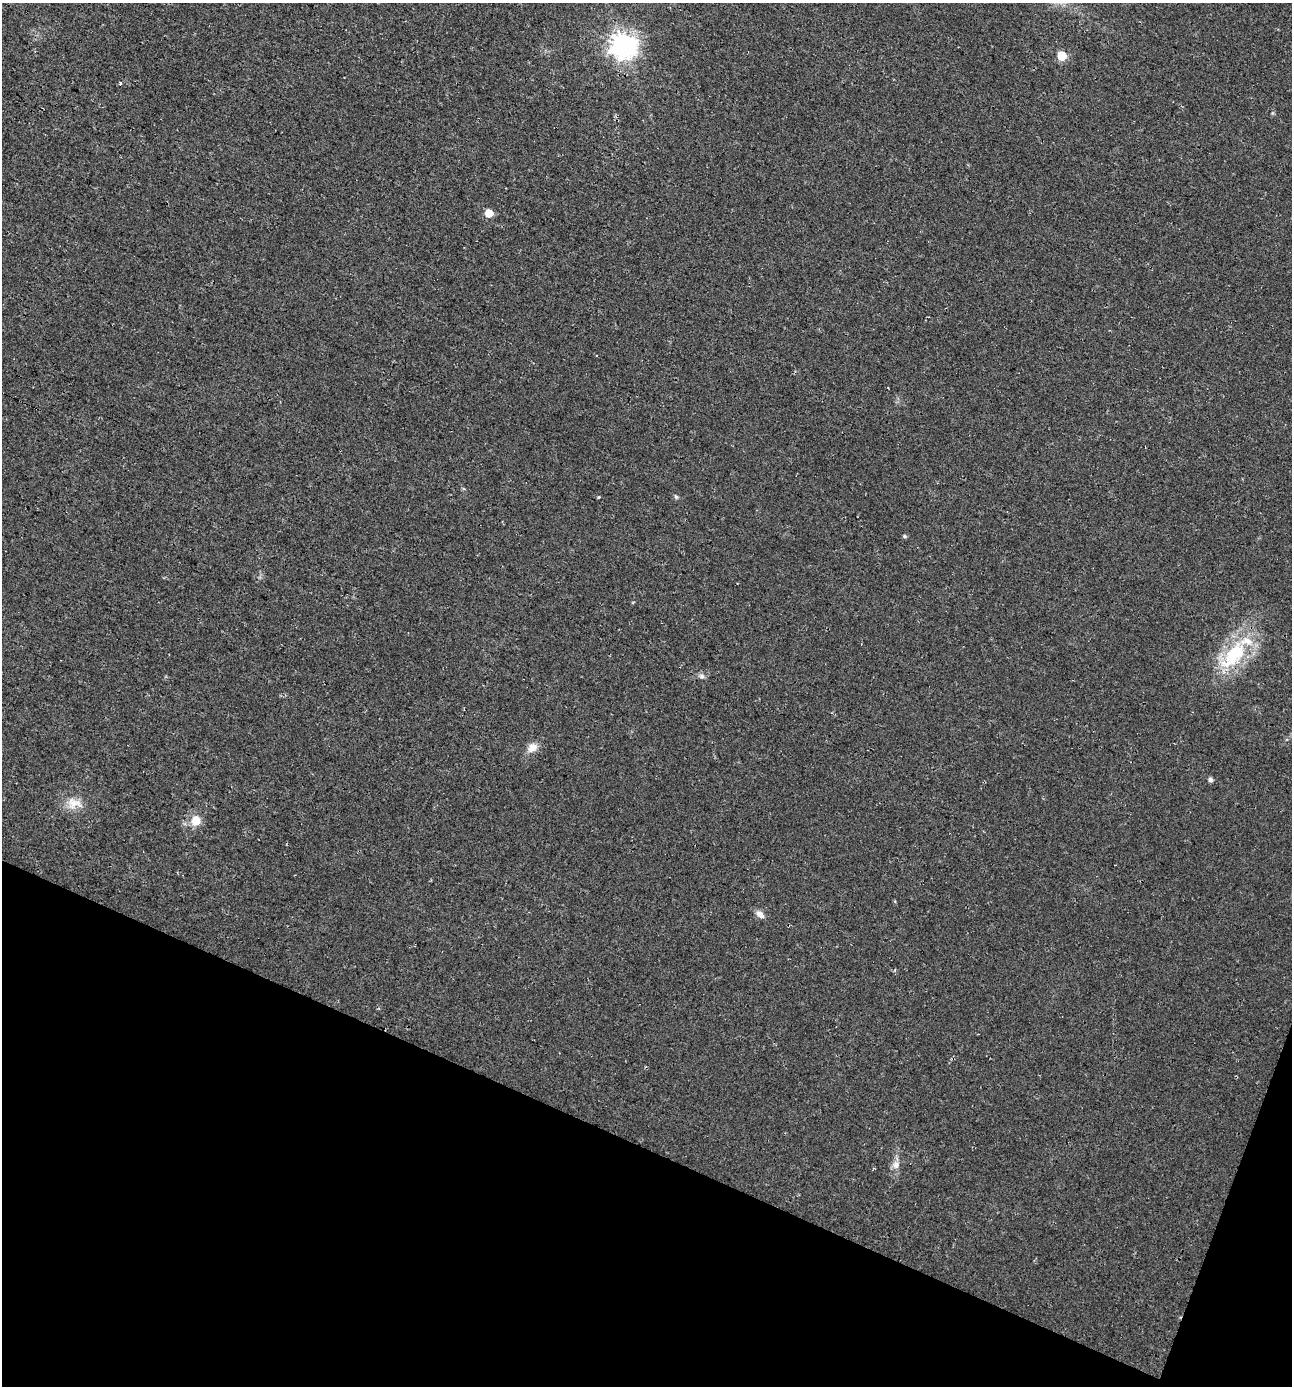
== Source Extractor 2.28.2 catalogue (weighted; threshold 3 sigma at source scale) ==
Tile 15 of 4 x 4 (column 3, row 4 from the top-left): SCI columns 2844-4133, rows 33-1416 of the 5751 x 5592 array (HDU 1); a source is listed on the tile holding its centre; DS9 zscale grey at full resolution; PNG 1294 x 1388 px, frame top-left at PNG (2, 3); no overlay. Shown black and unused: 19% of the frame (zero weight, under 3 of 4 exposures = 5% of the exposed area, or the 3 px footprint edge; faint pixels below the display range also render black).
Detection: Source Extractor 2.28.2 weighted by HDU 2 'WHT'; one run over the whole footprint, this tile lists its part. Background 0.0184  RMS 0.0068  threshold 0.0304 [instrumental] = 3 sigma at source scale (4.5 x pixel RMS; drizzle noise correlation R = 1.50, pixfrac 1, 0.0396/0.0396 arcsec/px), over >= 5 px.
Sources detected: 16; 1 inside a brighter listed object's ellipse — not listed separately; the other 15 listed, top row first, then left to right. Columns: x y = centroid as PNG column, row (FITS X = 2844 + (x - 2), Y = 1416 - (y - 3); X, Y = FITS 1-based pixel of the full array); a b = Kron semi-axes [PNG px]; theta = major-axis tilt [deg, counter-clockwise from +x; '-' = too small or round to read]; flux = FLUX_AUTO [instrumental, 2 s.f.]
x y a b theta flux
624 46 9 8 - 670
1062 56 6 6 - 29
120 84 4 3 - 1.6
489 213 5 5 - 14
599 497 4 4 - 0.64
676 497 7 4 -53 1.1
904 536 5 4 - 1.2
1234 654 47 22 50 50
702 676 8 7 - 2.1
532 748 14 10 33 6.3
1210 779 6 5 - 1.9
73 803 20 15 9 11
196 820 9 9 - 11
760 914 12 7 -43 3.8
896 1165 11 10 - 4.5